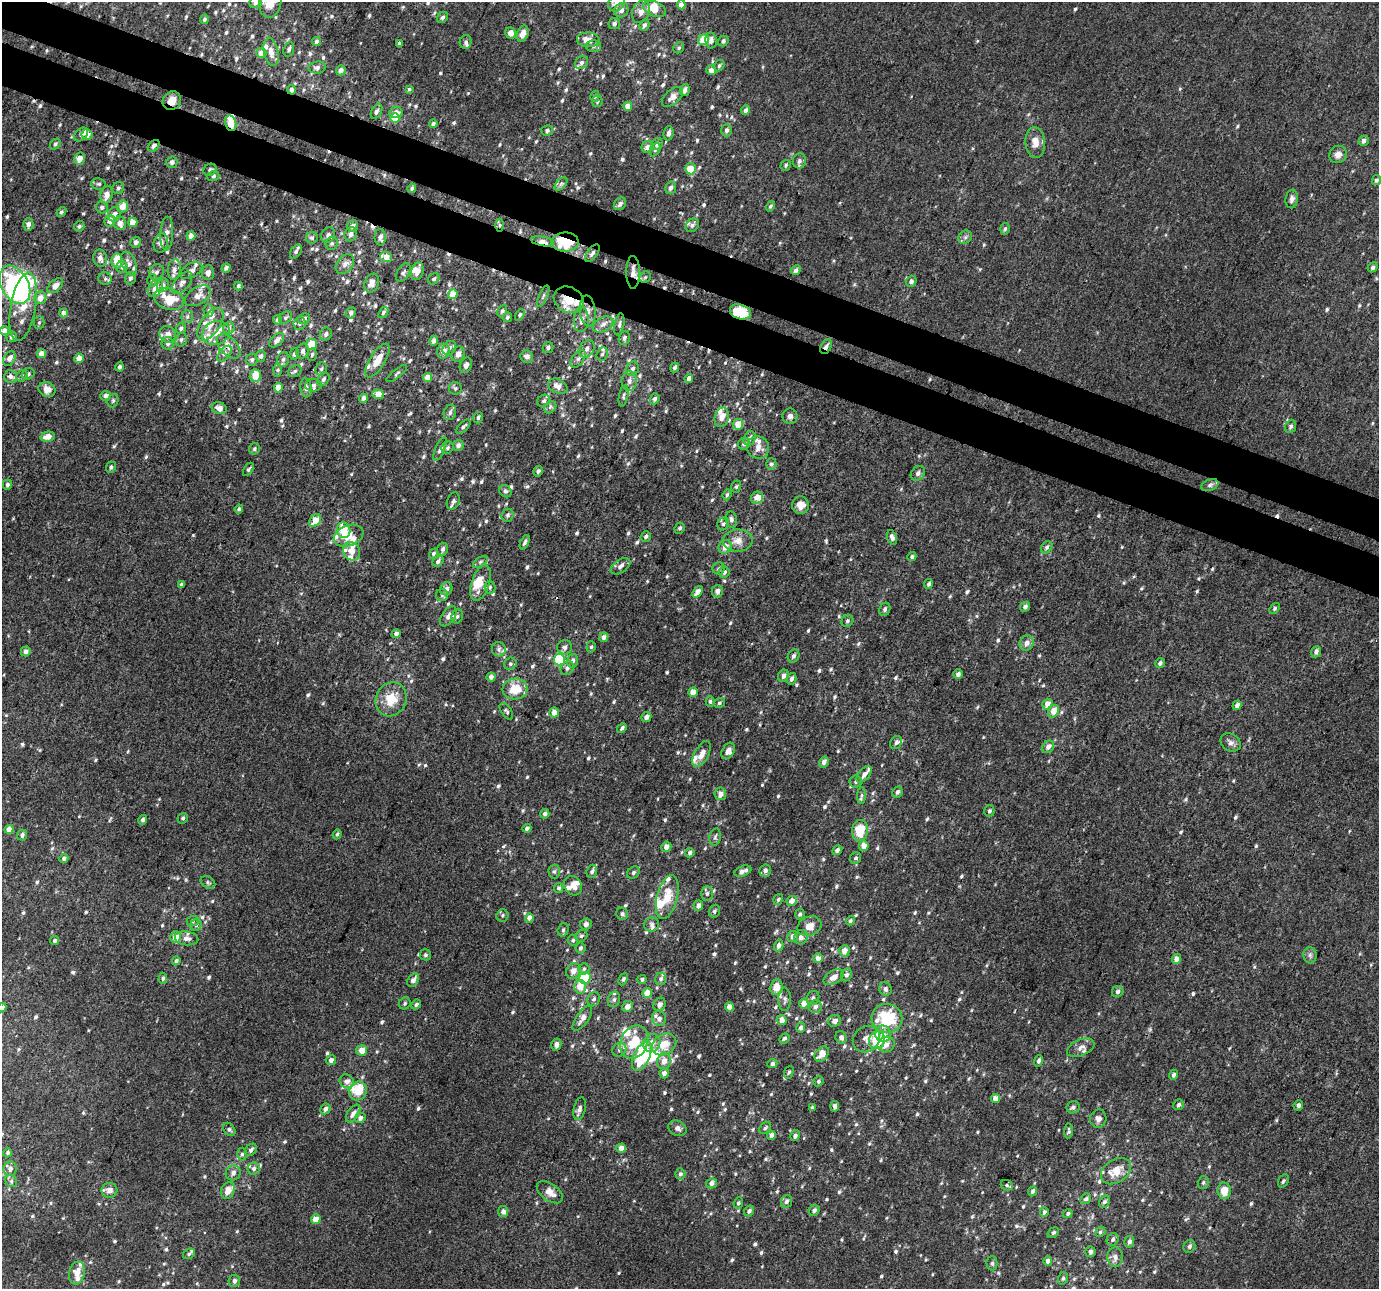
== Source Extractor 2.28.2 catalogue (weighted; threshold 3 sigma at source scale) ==
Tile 11 of 4 x 4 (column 3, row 3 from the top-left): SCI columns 2807-4183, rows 1620-2906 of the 5607 x 5748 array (HDU 1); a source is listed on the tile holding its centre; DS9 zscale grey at full resolution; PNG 1381 x 1291 px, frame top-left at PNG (2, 2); each listed source drawn as its Kron ellipse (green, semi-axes under 4 px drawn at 4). Shown black and unused: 7% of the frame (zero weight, under 3 of 4 exposures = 6% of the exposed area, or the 3 px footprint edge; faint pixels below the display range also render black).
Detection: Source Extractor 2.28.2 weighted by HDU 2 'WHT'; one run over the whole footprint, this tile lists its part. Background 0.00237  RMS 0.0038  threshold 0.017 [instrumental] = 3 sigma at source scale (4.5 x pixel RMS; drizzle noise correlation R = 1.50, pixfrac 1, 0.0396/0.0396 arcsec/px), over >= 5 px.
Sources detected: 897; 4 inside a brighter object's white glare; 6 cosmic-ray / hot-pixel residue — neither listed nor drawn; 70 inside a brighter listed object's ellipse — not listed separately; of the other 817, all 500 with FLUX_AUTO >= 0.675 (the completeness limit of this list) listed and drawn (317 fainter detections not listed), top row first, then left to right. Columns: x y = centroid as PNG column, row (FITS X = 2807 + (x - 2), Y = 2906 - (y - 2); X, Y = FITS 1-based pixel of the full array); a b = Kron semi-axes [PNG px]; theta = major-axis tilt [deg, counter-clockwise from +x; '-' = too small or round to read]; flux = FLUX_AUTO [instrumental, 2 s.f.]
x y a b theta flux
270 2 16 11 80 8.5
255 3 6 5 - 1.7
616 3 9 7 47 2.7
681 5 4 4 - 3.1
655 9 12 7 -21 4.8
621 10 7 6 - 1.6
641 12 12 8 64 2.6
443 17 6 5 - 0.8
204 19 5 4 - 0.89
614 23 6 5 - 1
644 25 6 4 63 1.1
511 33 6 5 - 2.3
523 33 8 5 70 2.7
588 40 11 7 -3 4.4
704 40 6 5 - 8.3
711 40 8 6 -82 1.7
723 41 5 5 - 1
316 42 4 3 - 0.91
466 42 7 6 - 0.9
399 43 4 3 - 0.72
594 46 7 6 - 1.1
679 48 6 5 - 0.69
289 49 7 5 67 0.84
271 52 14 7 -79 3
261 53 5 5 - 3.4
582 62 7 6 - 1.2
719 66 6 4 59 0.74
317 67 8 6 9 1.2
341 70 5 4 - 1.7
711 70 5 5 - 1.9
409 89 4 3 - 0.7
292 90 5 4 - 1.1
685 90 6 4 72 1.4
595 96 5 4 - 0.74
672 97 12 7 41 2.6
172 101 10 8 49 3.8
597 101 5 5 - 0.77
628 106 4 4 - 3.2
746 110 5 4 - 1.5
376 111 8 5 62 1
396 112 6 6 - 2.3
395 118 5 4 - 7.3
231 123 8 5 -76 5.1
433 124 4 4 - 0.83
547 130 6 5 - 0.94
726 130 6 5 - 1.2
668 133 7 5 84 1.6
81 135 8 5 42 1.1
87 135 6 5 - 2.4
1364 141 5 5 - 1.5
1035 142 15 10 -84 3.8
55 144 6 5 - 0.75
657 144 6 5 - 1.5
154 146 7 4 43 1.4
647 147 6 5 - 1.6
655 150 7 5 64 0.81
1338 154 9 8 - 2.3
80 159 6 5 - 2.7
799 161 7 6 - 1.3
172 162 6 5 - 1.4
786 165 5 5 - 0.69
690 169 5 5 - 6.3
210 170 7 5 35 1.1
213 176 6 4 20 0.69
1376 180 5 4 - 0.82
99 184 7 5 -12 0.78
561 184 8 4 45 0.93
118 188 6 5 - 0.83
412 188 5 3 - 0.79
670 188 6 5 - 1.3
107 195 9 6 77 2.8
1292 199 9 6 81 1.3
620 204 7 5 51 1.5
123 206 6 5 - 3.8
770 206 5 3 - 0.7
102 207 6 5 - 1
61 212 5 4 - 0.74
114 214 7 6 - 1.9
110 221 6 5 - 2.5
133 222 4 4 - 4.9
120 223 7 6 - 2.3
28 224 6 5 - 2
500 225 6 4 -89 0.74
692 225 7 5 46 1.1
79 226 6 5 - 0.76
353 226 6 5 - 1.1
1005 229 6 4 73 0.77
167 234 17 6 87 2.8
351 234 7 6 - 1.4
328 235 8 6 67 1.7
191 236 5 4 - 2.2
380 237 8 5 -89 1.6
965 237 7 6 - 1
312 238 6 6 - 0.8
542 241 11 4 -10 2.4
136 242 6 5 - 1.4
565 242 13 9 -1 17
161 243 10 7 75 2.1
332 244 6 6 - 0.82
296 252 8 5 56 0.96
592 253 10 5 52 1.2
386 257 6 5 - 3.8
100 258 8 7 - 1.8
117 261 7 5 -89 6.2
129 264 12 7 -69 2.2
345 264 11 7 50 2.1
122 267 6 5 - 0.81
1373 267 5 4 - 0.88
226 268 5 4 - 1.2
174 269 10 6 84 2
796 270 5 4 - 1.4
191 271 12 7 31 1.6
417 271 9 6 73 2.5
157 272 8 7 - 1.3
403 272 10 6 58 1
633 272 16 6 -90 2.6
208 273 7 6 - 1.4
645 277 6 5 - 0.71
130 278 6 5 - 0.93
105 279 7 6 - 0.91
434 279 6 5 - 0.8
152 280 6 5 - 0.68
911 281 5 5 - 1.2
182 283 13 7 50 2
372 283 10 7 69 2.5
15 285 20 13 -62 69
163 285 7 6 - 1.3
55 286 9 5 42 2.7
238 286 4 3 - 0.75
155 288 10 6 60 2.4
453 294 5 4 - 5.2
198 296 14 8 32 2.5
543 296 11 4 65 0.83
40 298 6 6 - 3.3
169 299 15 10 -18 8.5
569 300 16 12 -29 7.9
23 307 34 12 80 8.9
209 311 6 5 - 0.85
502 311 6 4 61 0.74
588 311 15 8 -85 2.6
740 312 11 7 -19 13
64 313 4 4 - 2.2
351 313 5 5 - 1.1
383 313 6 4 53 0.7
520 315 6 4 60 0.69
187 317 6 5 - 0.8
507 317 5 4 - 0.8
286 318 7 5 38 0.81
304 319 6 5 - 1.2
277 320 5 4 - 1.2
581 320 12 7 86 2.3
39 322 6 5 - 0.69
210 324 19 9 55 4.9
299 324 6 6 - 0.8
603 324 11 7 26 1.9
619 324 11 5 80 1.1
181 328 5 5 - 0.82
229 328 6 5 - 0.92
4 331 4 4 - 2.2
216 333 14 11 23 4.3
168 334 8 8 - 2.3
326 334 6 5 - 1.1
12 337 5 5 - 1.2
624 338 7 5 72 1
181 340 7 5 73 0.85
277 340 9 5 41 1.6
433 341 5 4 - 1.4
168 343 6 6 - 1.7
311 344 6 5 - 5.1
229 346 15 8 -46 3.1
826 347 8 5 61 1.4
449 348 8 6 50 1.3
548 348 6 5 - 0.9
587 349 9 7 57 1.7
303 351 7 6 - 1.2
443 351 7 6 - 2.9
41 354 4 4 - 3.4
224 354 9 5 50 1.1
294 354 6 4 73 0.79
312 354 6 5 - 0.68
458 354 8 6 76 2.4
602 354 7 5 67 0.95
261 356 5 5 - 1.1
527 357 6 6 - 1.6
9 358 8 5 55 2.4
79 358 5 4 - 2.6
578 359 10 5 55 1.3
252 360 6 6 - 0.92
283 360 8 6 73 0.91
377 360 19 7 58 4.4
466 365 8 5 66 1.4
119 367 4 4 - 0.92
675 367 5 3 - 0.92
321 369 7 5 63 0.74
633 369 7 6 - 1.4
277 370 7 4 89 0.77
295 371 7 5 29 0.82
397 373 13 3 39 0.68
28 374 6 5 - 0.89
10 376 6 6 - 1.4
22 376 6 5 - 0.8
255 376 6 5 - 4.7
428 377 4 4 - 4.3
689 378 4 3 - 1.4
323 379 7 5 57 1
629 381 10 7 90 2
313 385 8 6 -2 0.97
558 386 10 7 -26 2.8
278 388 4 4 - 4.4
306 388 9 5 -84 1.4
455 388 6 6 - 0.8
47 389 9 7 -21 3.3
378 394 6 5 - 4.1
106 396 5 5 - 1.9
624 396 11 4 79 0.96
364 398 4 4 - 1.7
655 399 5 4 - 1
113 401 7 5 70 0.71
544 401 7 5 37 0.88
550 407 7 5 48 0.83
219 408 7 6 - 2
450 412 8 6 71 1.3
790 416 8 7 - 1.3
722 417 10 7 77 3.3
478 418 6 5 - 0.84
738 424 5 5 - 4
1291 426 7 5 67 1
463 427 9 4 46 0.98
48 437 7 5 13 2.9
750 438 7 5 66 1.5
744 444 6 5 - 1.2
458 445 5 5 - 1.4
758 447 11 10 - 3.3
447 448 6 5 - 0.81
254 449 6 5 - 0.76
440 449 12 5 66 1.1
771 464 5 5 - 0.83
111 467 6 5 - 0.8
248 469 7 4 57 0.73
538 471 5 4 - 0.99
918 473 8 6 49 1.3
7 485 5 4 - 0.87
1210 485 9 5 21 1.2
736 487 6 5 - 0.71
505 491 7 5 -45 0.83
727 495 5 4 - 0.71
757 498 6 6 - 2.8
453 501 9 6 69 1.2
800 505 9 8 - 3.4
239 509 4 4 - 0.86
508 515 6 6 - 0.87
315 520 7 5 52 4.5
731 520 8 5 -80 1.3
723 524 7 5 59 0.96
680 528 6 5 - 0.72
344 530 8 6 -74 7.9
349 536 15 10 22 5.3
646 536 5 4 - 1
892 537 7 4 -68 1.2
738 541 15 11 1 3.7
525 542 8 3 67 0.81
725 547 7 6 - 3
1047 547 6 5 - 0.98
443 549 6 5 - 1.1
352 551 9 8 - 2.4
433 553 5 4 - 0.73
912 557 4 4 - 0.8
438 561 6 4 49 1.2
480 562 8 4 36 0.85
620 566 11 6 35 1.5
719 569 6 6 - 0.93
724 572 6 5 - 1.1
480 583 18 9 71 4.8
929 584 5 4 - 0.86
181 585 4 3 - 1
490 587 6 5 - 0.69
446 589 7 6 - 1.8
717 591 6 6 - 1.8
697 592 6 4 53 2.9
442 595 6 6 - 0.84
1025 607 5 4 - 1.1
1275 608 6 4 49 0.75
885 609 7 5 66 1.1
448 616 11 6 55 1.8
457 616 7 5 69 0.93
847 621 6 5 - 0.86
396 634 4 4 - 2.1
604 637 5 4 - 2.1
1027 643 7 7 - 1.9
565 647 7 7 - 1.3
591 647 5 4 - 0.7
499 649 7 7 - 1.1
26 651 5 4 - 1.5
1316 652 6 4 68 1.2
793 656 7 5 63 1
559 660 6 5 - 21
573 661 7 5 75 1.2
1160 663 5 4 - 1.1
510 664 6 5 - 0.87
567 668 7 6 - 1.2
958 674 5 4 - 1.4
783 676 6 5 - 1.6
491 677 4 4 - 1.5
791 679 6 4 74 1.3
515 689 12 10 5 8.5
693 692 4 4 - 4.6
391 699 17 15 64 8.1
710 701 5 4 - 0.86
719 703 6 4 32 0.7
1047 704 5 5 - 3.1
1237 705 5 4 - 1.8
506 711 9 5 -55 0.79
1053 711 6 5 - 4.3
554 712 5 5 - 3.2
646 717 5 4 - 1.8
622 728 5 4 - 0.96
896 742 7 5 56 1.1
1231 742 11 8 -32 1.6
1048 747 7 5 47 2.2
728 751 9 6 60 2.5
702 754 14 7 62 3.5
824 762 6 4 57 1.5
864 774 9 5 50 1.7
856 782 6 6 - 0.76
897 792 6 5 - 1
720 794 6 6 - 2.4
861 795 8 4 89 0.82
989 811 6 5 - 0.94
545 814 5 4 - 1.2
183 818 5 5 - 0.68
143 820 5 4 - 1
527 828 4 4 - 1.1
9 829 4 4 - 4.1
860 830 10 8 84 10
337 834 5 3 - 0.7
22 835 5 5 - 1.2
715 837 9 5 79 0.92
864 846 5 5 - 3.4
666 847 5 5 - 2.5
837 850 5 4 - 1.2
690 853 5 4 - 0.97
64 858 5 4 - 1
856 858 6 5 - 0.86
592 871 7 5 72 0.9
743 871 9 5 21 1.8
765 871 6 6 - 1.4
554 872 7 5 -89 0.9
633 873 7 5 46 0.99
208 882 8 5 -30 0.81
573 886 10 8 -55 2.5
559 888 5 4 - 0.79
707 893 7 5 88 0.96
667 897 22 10 75 8.5
778 899 6 4 56 0.77
792 901 5 5 - 2.5
698 905 5 4 - 2
714 911 6 5 - 0.83
622 914 6 5 - 1
800 914 5 4 - 0.85
503 915 6 6 - 0.75
529 918 5 4 - 2
193 921 6 5 - 0.7
850 921 5 4 - 0.68
586 924 6 5 - 1.3
196 925 6 5 - 0.94
652 925 7 7 - 1.2
809 926 12 9 22 3.6
563 930 7 5 74 0.72
581 936 6 5 - 0.79
176 937 6 5 - 4.1
792 937 6 5 - 1.8
801 937 7 6 - 2
187 938 12 7 -7 2.1
573 940 5 5 - 0.71
55 941 4 4 - 1.1
779 945 6 4 74 1.7
580 948 5 5 - 0.83
844 951 5 5 - 3.3
425 955 5 5 - 0.76
1310 955 8 6 -89 1.1
818 958 4 4 - 2.2
1177 959 5 4 - 3.1
176 961 4 4 - 0.89
584 969 5 5 - 0.82
573 971 8 7 - 2.5
846 975 7 5 64 0.95
834 977 11 6 30 2.9
163 978 5 4 - 0.86
585 978 6 6 - 14
623 979 6 4 66 0.8
642 979 4 4 - 0.82
661 979 6 5 - 1.1
413 980 7 5 57 2.1
580 987 7 6 - 5.7
776 987 8 6 82 4.3
885 989 7 6 - 1.2
1118 992 6 5 - 0.97
647 993 5 4 - 5
813 998 7 6 - 0.91
594 999 7 6 - 1.1
614 999 8 6 73 0.96
785 999 12 6 89 1.3
405 1003 6 5 - 0.71
804 1003 5 5 - 4.1
416 1004 5 4 - 0.87
660 1004 7 6 - 1.8
627 1006 6 5 - 2.2
729 1007 4 4 - 3
815 1007 6 6 - 1.6
2 1008 5 4 - 1.4
582 1018 14 6 55 2.5
887 1018 15 14 - 19
659 1019 7 7 - 1.8
782 1020 5 5 - 2.5
834 1021 6 5 - 1.9
801 1028 5 4 - 1.1
883 1034 8 7 - 2.4
784 1038 5 4 - 0.86
841 1038 6 5 - 1.2
866 1039 14 12 40 2.8
877 1040 9 8 - 14
634 1042 17 13 64 13
652 1043 9 8 - 3.4
664 1044 13 10 34 6.3
556 1045 6 5 - 1.8
886 1045 8 7 - 2.3
1081 1048 14 8 22 2.5
362 1050 5 5 - 3.9
619 1050 7 6 - 1.3
822 1054 8 6 51 4
642 1056 16 8 65 23
331 1060 5 5 - 1.6
664 1061 8 7 - 2.8
1039 1061 6 4 72 1
772 1064 5 4 - 1.1
789 1072 6 4 68 0.72
664 1073 5 5 - 1.4
1173 1075 5 4 - 1
347 1081 7 6 - 2
818 1081 5 4 - 0.81
358 1091 10 8 60 6.3
995 1098 5 4 - 3.2
1179 1105 6 5 - 1
1298 1105 5 5 - 1.4
835 1106 5 4 - 1.2
1073 1107 6 6 - 1
812 1108 4 3 - 0.74
325 1109 5 5 - 1.4
580 1109 11 6 76 1.3
353 1114 10 5 55 1.7
360 1118 5 5 - 1.5
1098 1119 9 8 - 1.8
677 1128 9 7 -26 1.5
765 1128 7 5 46 0.7
229 1129 7 5 -51 0.81
1069 1131 7 4 86 0.72
772 1135 4 4 - 2.4
795 1136 5 4 - 1.3
621 1148 5 4 - 2.5
251 1150 7 5 48 1.1
8 1153 5 4 - 0.79
242 1154 6 5 - 0.85
10 1169 7 6 - 1.6
254 1169 6 6 - 1.2
1116 1171 16 11 33 6.9
233 1173 8 7 - 1.7
680 1174 5 5 - 1.1
11 1181 6 5 - 0.86
1283 1181 7 5 60 0.78
712 1183 5 5 - 1.7
1203 1183 6 5 - 0.75
1007 1185 6 5 - 0.7
109 1190 8 7 - 2.1
228 1190 8 6 66 3.3
1033 1191 5 4 - 0.95
1224 1191 8 6 -87 4.7
550 1192 15 8 -36 3.3
1086 1199 6 5 - 0.87
786 1201 6 5 - 1.1
1104 1202 6 5 - 0.93
738 1203 5 4 - 0.69
814 1210 6 5 - 1.1
749 1211 5 5 - 1.2
503 1212 5 5 - 2.1
1044 1212 5 4 - 1.1
1068 1214 5 4 - 0.76
316 1219 4 4 - 4.7
1100 1232 5 4 - 0.73
1053 1233 6 4 34 0.83
1113 1239 6 5 - 0.9
1129 1242 6 5 - 1.4
1189 1246 7 5 61 1.1
1090 1252 5 5 - 0.95
189 1254 6 5 - 0.68
1115 1257 10 7 -90 2
1048 1261 4 4 - 1.9
992 1263 7 5 -89 0.86
77 1273 12 7 77 3.9
1063 1278 6 5 - 0.69
234 1281 6 5 - 1.3
Overlapping masked pixels (flux is a lower limit): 14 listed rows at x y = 292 90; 172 101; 231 123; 154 146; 500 225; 542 241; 565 242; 592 253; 633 272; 569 300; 740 312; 229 346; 826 347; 619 1050
Isophote crosses this tile's border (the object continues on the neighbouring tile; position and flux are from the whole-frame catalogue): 4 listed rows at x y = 270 2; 255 3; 616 3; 2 1008